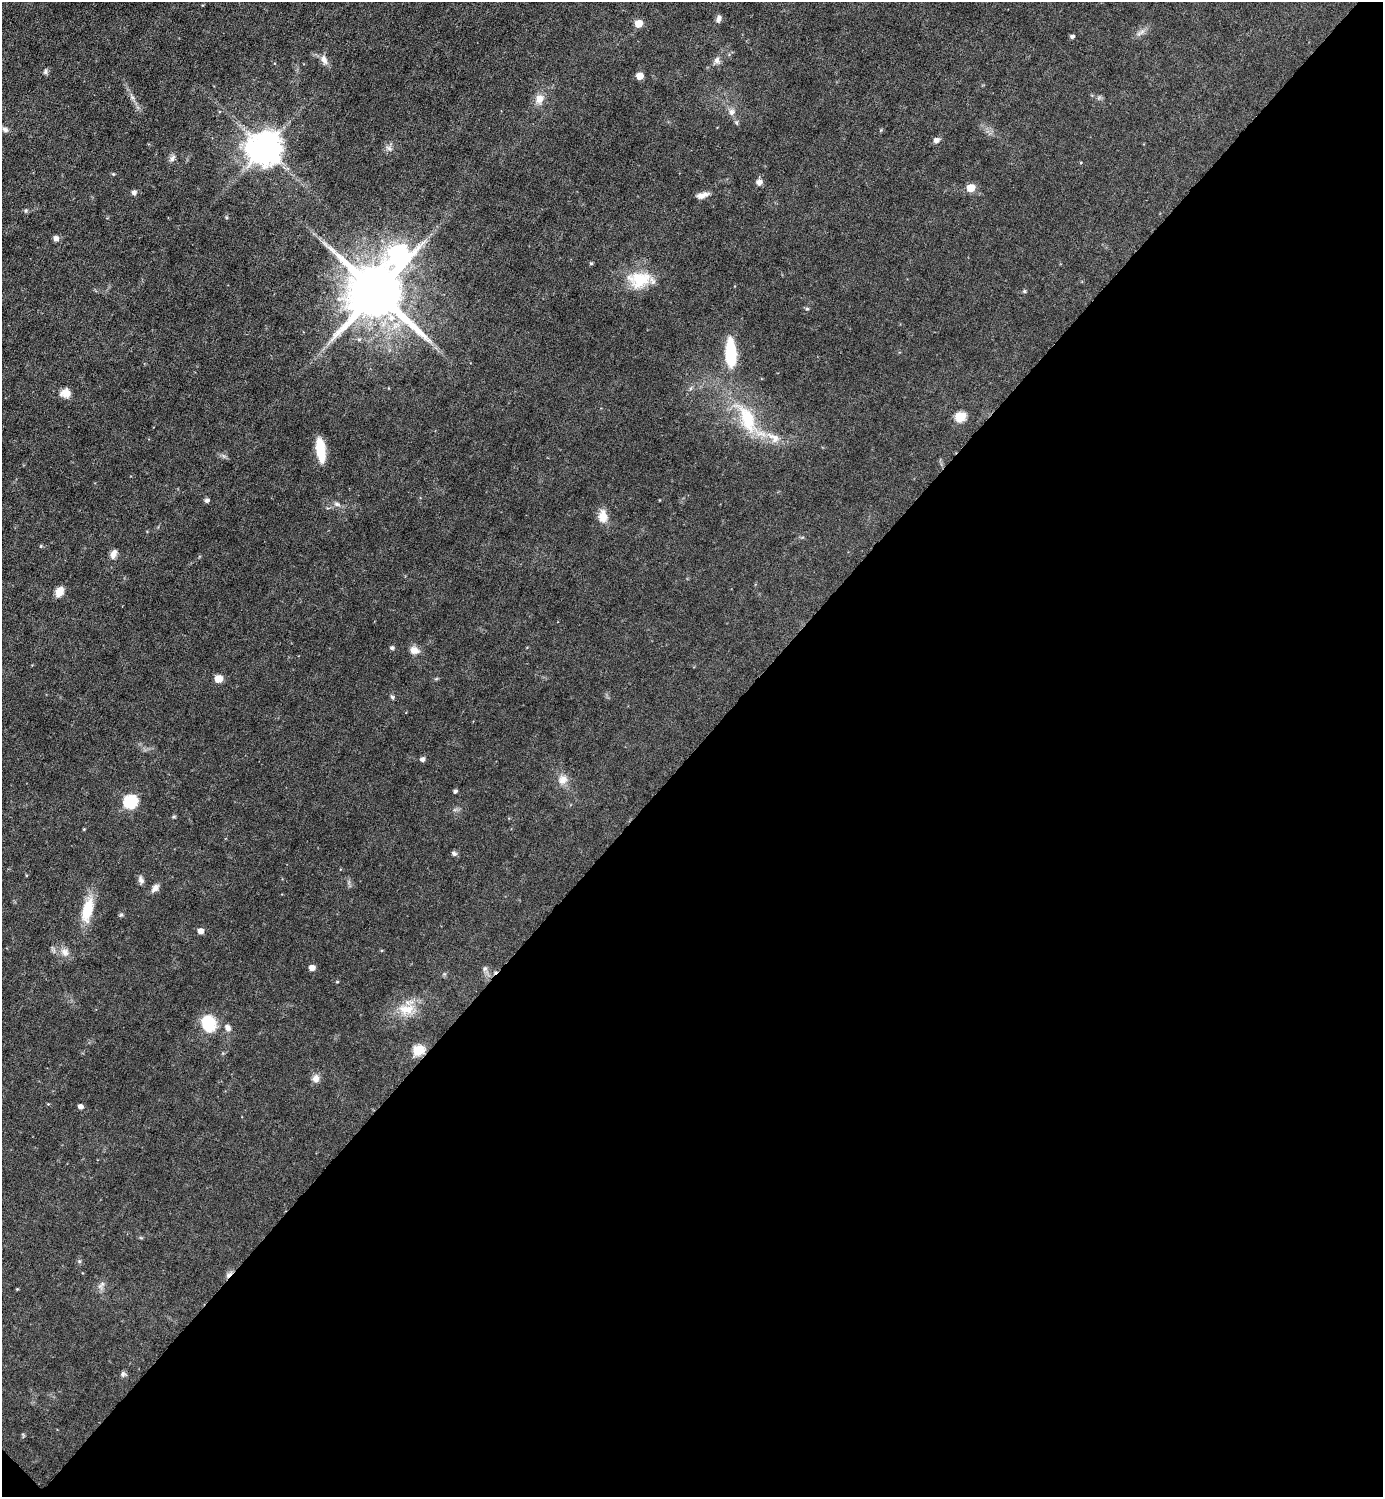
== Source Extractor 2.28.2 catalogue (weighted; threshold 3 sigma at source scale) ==
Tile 15 of 4 x 4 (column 3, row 4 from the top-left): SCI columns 3063-4443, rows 1-1495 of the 5980 x 5979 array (HDU 1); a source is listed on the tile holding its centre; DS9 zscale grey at full resolution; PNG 1385 x 1499 px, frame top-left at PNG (2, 2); no overlay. Shown black and unused: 50% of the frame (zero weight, under 3 of 6 exposures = <1% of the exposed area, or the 3 px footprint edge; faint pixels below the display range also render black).
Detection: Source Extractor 2.28.2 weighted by HDU 2 'WHT'; one run over the whole footprint, this tile lists its part. Background 0.0451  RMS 0.005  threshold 0.0203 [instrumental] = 3 sigma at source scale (4.09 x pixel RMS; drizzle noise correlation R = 1.36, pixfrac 0.8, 0.05/0.05 arcsec/px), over >= 5 px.
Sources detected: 71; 1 inside a brighter object's white glare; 1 cosmic-ray / hot-pixel residue — not listed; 1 inside a brighter listed object's ellipse — not listed separately; the other 68 listed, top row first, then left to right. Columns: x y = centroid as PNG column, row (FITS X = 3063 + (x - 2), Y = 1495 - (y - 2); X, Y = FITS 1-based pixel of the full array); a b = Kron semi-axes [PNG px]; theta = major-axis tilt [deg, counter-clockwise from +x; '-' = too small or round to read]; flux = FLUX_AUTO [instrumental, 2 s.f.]
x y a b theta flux
719 18 9 6 71 1.6
638 23 5 5 - 8.5
1072 36 4 4 - 1.4
324 60 14 7 -68 2.8
717 60 9 8 - 1.9
45 72 7 5 75 1
639 76 5 5 - 7.1
132 97 7 4 -18 0.92
539 99 12 10 69 4.3
732 112 8 8 - 2.1
5 130 9 7 -25 1.5
936 140 6 5 - 2.3
264 148 10 10 - 980
389 148 10 6 -37 1.6
172 158 11 6 63 1.6
113 174 4 4 - 0.56
759 182 8 7 - 2
971 188 5 5 - 11
134 192 6 6 - 1.4
702 195 14 7 14 2.9
226 217 6 3 -71 0.49
56 238 7 6 - 1.8
325 244 8 4 -53 1.3
398 254 11 10 - 190
591 263 5 4 - 0.54
639 279 31 20 6 16
1024 291 5 4 - 0.68
376 292 19 14 -43 3900
807 309 5 4 - 0.69
730 350 24 12 -90 17
65 393 12 10 -2 4.2
960 417 6 5 - 24
748 420 58 21 -57 31
320 450 22 7 -82 15
207 500 6 5 - 1.1
337 504 10 6 -20 1.5
603 516 16 10 -84 5.5
41 546 4 4 - 0.57
113 554 12 7 68 2.6
59 592 10 7 64 4.5
392 648 5 4 - 1
414 650 10 8 -18 3.6
218 679 5 5 - 10
392 697 6 5 - 0.78
422 759 5 5 - 1.5
563 780 13 12 - 4
455 791 4 4 - 1
130 802 7 6 - 60
174 817 6 4 1 0.53
84 829 4 3 - 0.4
454 853 7 6 - 1.2
141 880 11 6 -73 1.6
155 888 10 7 49 2.5
87 910 28 11 76 14
200 931 5 5 - 3.3
65 952 12 10 -48 3.2
312 968 5 5 - 3.7
485 969 8 6 68 1.1
337 982 4 4 - 0.43
406 1009 24 14 0 9.3
208 1023 19 15 -77 15
228 1028 9 7 -52 2.1
418 1050 6 5 - 28
316 1078 10 9 - 2.7
80 1106 5 4 - 2.1
79 1261 6 4 -45 0.66
17 1289 4 3 - 0.39
123 1374 8 7 - 1.2